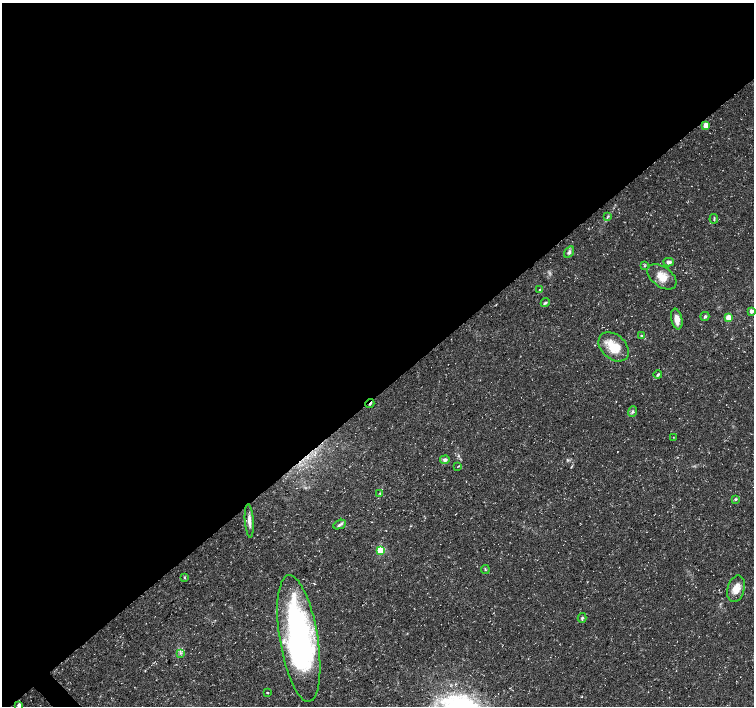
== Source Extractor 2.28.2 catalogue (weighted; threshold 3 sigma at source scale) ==
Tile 2 of 4 x 4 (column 2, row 1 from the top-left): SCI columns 1508-3011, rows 4433-5839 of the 6018 x 5987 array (HDU 1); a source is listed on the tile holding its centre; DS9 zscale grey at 2 x 2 block average (1 PNG px = mean of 2 x 2 image px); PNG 756 x 708 px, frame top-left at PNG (2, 3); each listed source drawn as its Kron ellipse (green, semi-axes under 4 px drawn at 4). Shown black and unused: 56% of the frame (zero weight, under 3 of 5 exposures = <1% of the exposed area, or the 3 px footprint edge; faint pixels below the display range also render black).
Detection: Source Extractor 2.28.2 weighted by HDU 2 'WHT'; one run over the whole footprint, this tile lists its part. Background 0.0226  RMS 0.0035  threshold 0.0157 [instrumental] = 3 sigma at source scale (4.5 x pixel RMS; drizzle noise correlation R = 1.50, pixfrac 1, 0.0396/0.0396 arcsec/px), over >= 5 px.
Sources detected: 34; all 34 listed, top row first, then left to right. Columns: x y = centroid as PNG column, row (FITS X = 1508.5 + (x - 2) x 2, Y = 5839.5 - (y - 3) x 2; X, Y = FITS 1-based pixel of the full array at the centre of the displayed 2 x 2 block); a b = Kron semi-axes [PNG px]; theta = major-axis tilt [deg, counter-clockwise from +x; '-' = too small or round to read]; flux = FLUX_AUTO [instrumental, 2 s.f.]
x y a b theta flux
706 125 3 3 - 14
608 216 4 2 - 0.92
714 219 5 3 - 0.88
569 252 6 4 58 1.9
669 262 5 4 - 2.4
644 266 3 3 - 0.87
662 277 16 10 -36 11
540 290 4 2 - 0.77
545 303 4 3 - 1.2
751 311 3 2 - 5.6
705 316 5 3 - 1.4
729 318 3 3 - 27
677 319 10 5 -78 7.1
641 336 3 3 - 0.96
614 347 17 12 -42 19
658 375 4 3 - 1.2
370 404 5 2 - 1.5
633 412 5 3 - 1.3
673 437 2 2 - 0.3
445 460 5 4 - 2.5
458 466 4 2 - 0.49
380 494 4 3 - 0.79
735 499 4 3 - 1
249 521 17 4 -86 5.3
340 525 7 4 24 1.8
381 550 3 3 - 44
485 569 4 3 - 0.82
184 577 3 3 - 0.67
736 589 13 8 75 8.9
582 618 5 3 - 1.2
299 638 64 19 -81 240
180 653 4 2 - 0.84
267 693 4 2 - 0.49
19 705 3 2 - 6.3
Overlapping masked pixels (flux is a lower limit): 1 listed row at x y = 370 404
Isophote crosses this tile's border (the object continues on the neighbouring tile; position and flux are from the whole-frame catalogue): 1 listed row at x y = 19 705